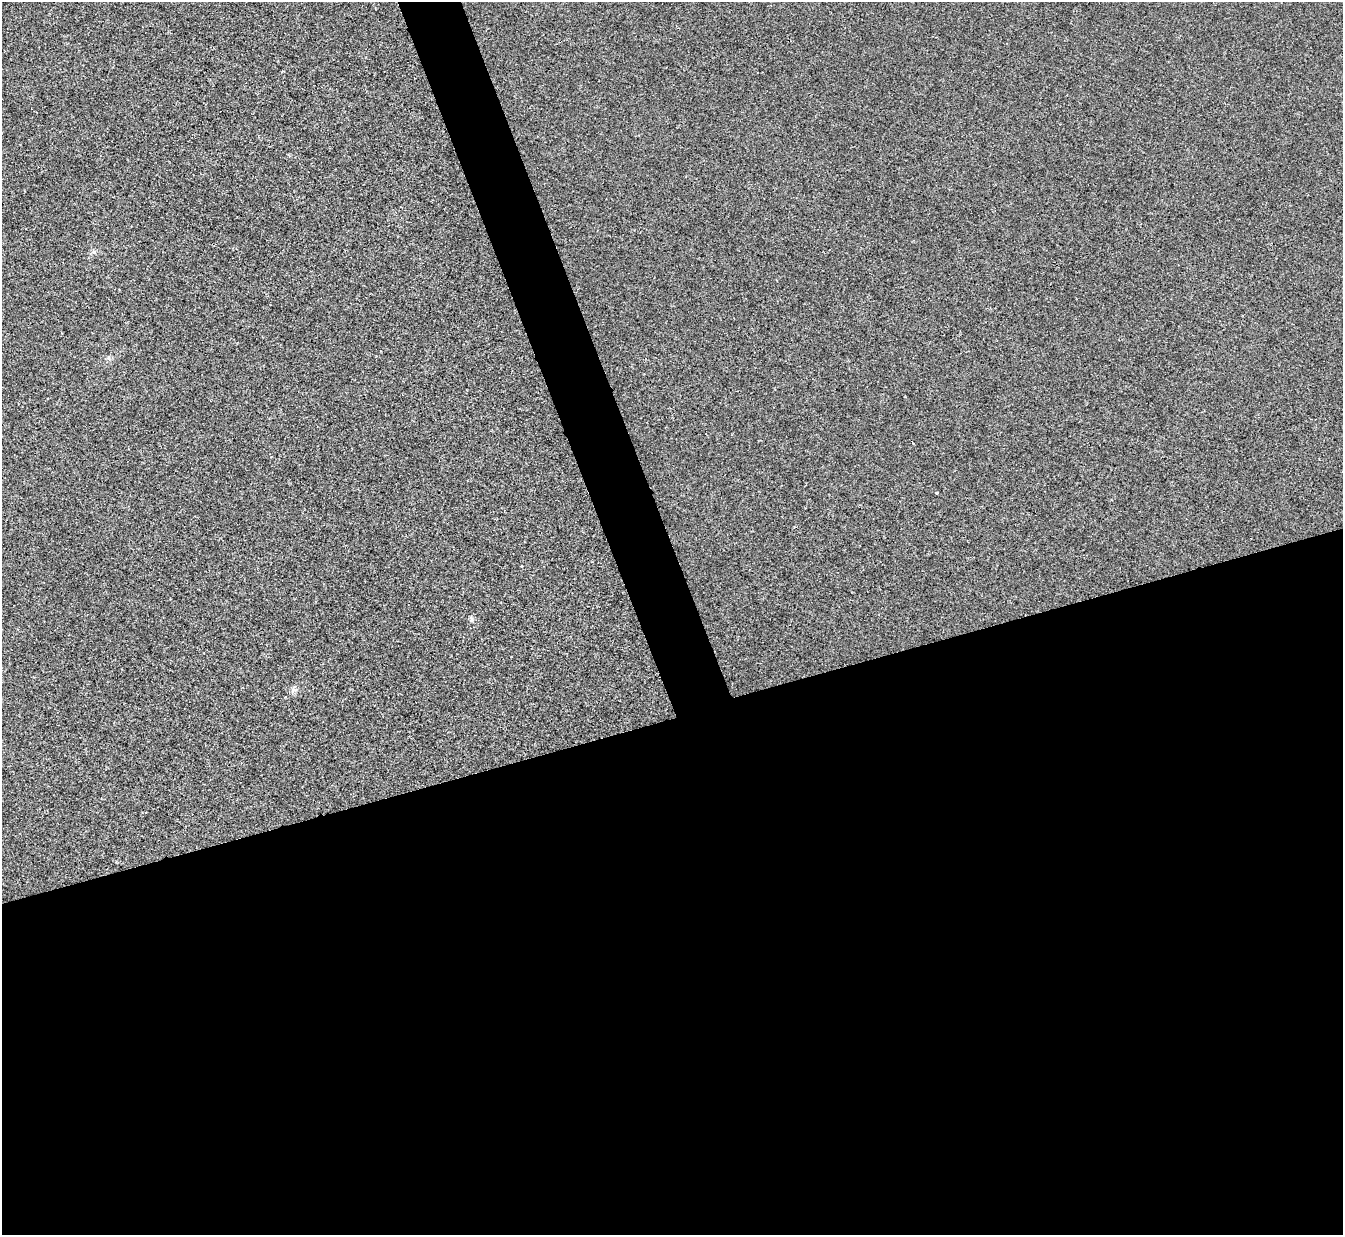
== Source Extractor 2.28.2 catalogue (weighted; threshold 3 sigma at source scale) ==
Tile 15 of 4 x 4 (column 3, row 4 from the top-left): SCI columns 2687-4027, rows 274-1506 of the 5370 x 5353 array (HDU 1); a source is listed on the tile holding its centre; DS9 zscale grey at full resolution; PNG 1345 x 1237 px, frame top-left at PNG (2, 2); no overlay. Shown black and unused: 45% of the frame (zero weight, under 2 of 3 exposures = <1% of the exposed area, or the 3 px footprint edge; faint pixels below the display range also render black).
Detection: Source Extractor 2.28.2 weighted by HDU 2 'WHT'; one run over the whole footprint, this tile lists its part. Background 0.00107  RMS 0.005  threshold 0.0225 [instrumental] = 3 sigma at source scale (4.5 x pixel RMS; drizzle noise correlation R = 1.50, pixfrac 1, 0.05/0.05 arcsec/px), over >= 5 px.
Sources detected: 3; all 3 listed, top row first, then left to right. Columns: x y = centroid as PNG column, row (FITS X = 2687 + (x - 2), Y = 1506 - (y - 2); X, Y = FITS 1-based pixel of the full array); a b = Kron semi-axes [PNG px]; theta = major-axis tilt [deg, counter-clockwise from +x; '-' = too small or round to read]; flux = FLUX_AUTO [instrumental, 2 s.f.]
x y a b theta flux
936 492 3 3 - 1.6
471 620 8 5 85 1.1
293 690 8 7 - 1.7